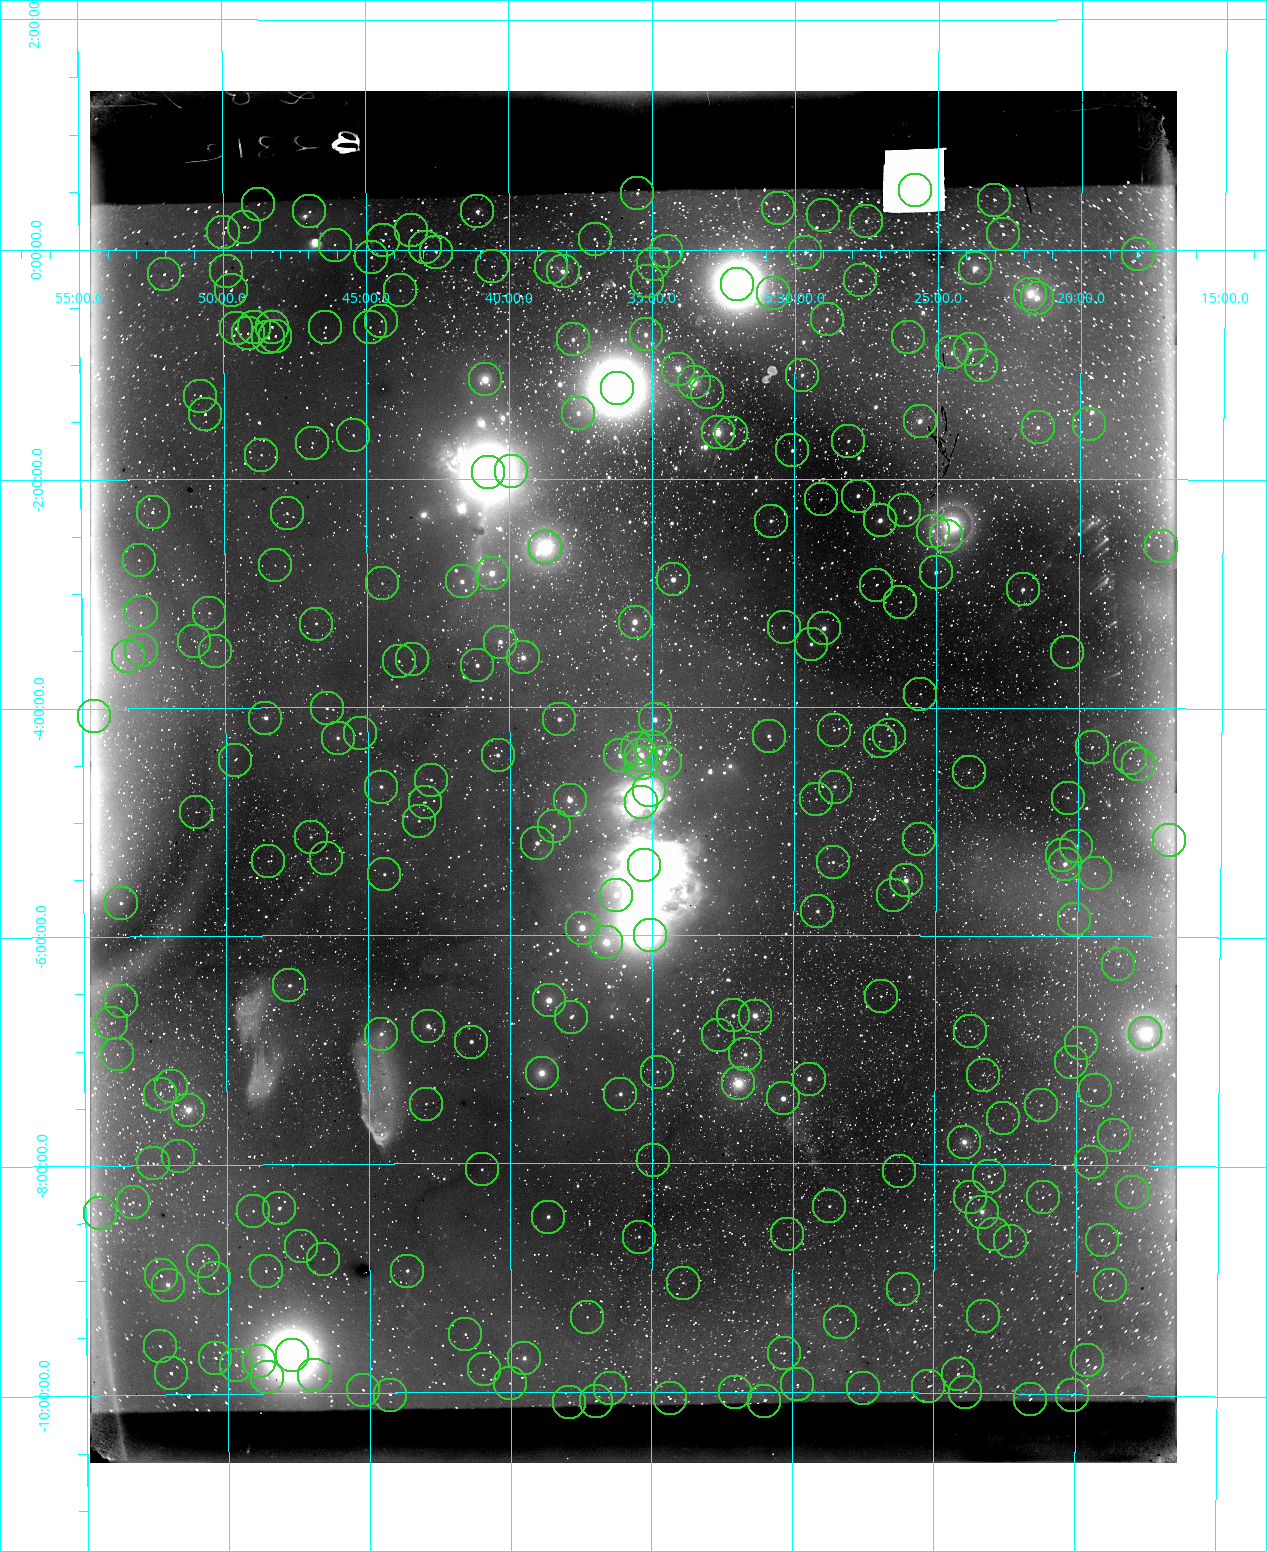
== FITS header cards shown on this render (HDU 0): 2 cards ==
NAXIS1  =                 1087 / length of data axis 1
NAXIS2  =                 1372 / length of data axis 2

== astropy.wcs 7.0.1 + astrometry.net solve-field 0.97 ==
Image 1087 x 1372 px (HDU 0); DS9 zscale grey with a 90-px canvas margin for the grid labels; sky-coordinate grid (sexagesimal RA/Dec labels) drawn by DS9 from the SOLVED WCS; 270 Tycho-2 reference stars matched to detected sources circled (green)
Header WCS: RA---TAN/DEC--TAN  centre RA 05:35:38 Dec -04:37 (83.91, -4.62 deg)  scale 31.8 arcsec/px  FOV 576.7' x 729.8'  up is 0 deg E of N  parity normal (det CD < 0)
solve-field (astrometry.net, Tycho-2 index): VERIFIED the header's WCS against the Tycho-2 star catalogue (verified at 8 index scales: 17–209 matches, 0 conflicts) and refined it, rather than solving blind
Solved WCS: RA---TAN-SIP/DEC--TAN-SIP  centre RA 05:35:39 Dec -04:37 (83.91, -4.61 deg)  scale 31.6 arcsec/px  FOV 572.5' x 722.9'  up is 0 deg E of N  parity normal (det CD < 0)
The solver's refit moves the header's centre by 29 arcsec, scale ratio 0.9927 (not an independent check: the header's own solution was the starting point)
Tycho-2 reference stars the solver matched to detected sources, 270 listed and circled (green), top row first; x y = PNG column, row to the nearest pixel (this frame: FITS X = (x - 90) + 1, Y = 1372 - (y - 91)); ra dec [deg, ICRS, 3 dp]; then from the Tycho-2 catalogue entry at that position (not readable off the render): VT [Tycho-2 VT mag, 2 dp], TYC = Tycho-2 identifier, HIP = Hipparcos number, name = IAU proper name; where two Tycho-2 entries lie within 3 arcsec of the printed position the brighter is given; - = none
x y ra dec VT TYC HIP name
915 190 81.446 +0.520 6.12 101-2396-1 25378 -
637 193 83.876 +0.496 8.31 114-1909-1 26254 -
994 200 80.758 +0.439 8.30 101-2117-1 25164 -
258 204 87.185 +0.398 9.75 116-679-1 - -
778 208 82.644 +0.366 7.57 114-525-1 25799 -
309 211 86.739 +0.336 9.94 116-899-1 - -
477 211 85.273 +0.338 5.95 115-2291-1 26762 -
823 215 82.253 +0.307 8.89 101-2138-1 - -
866 221 81.878 +0.252 8.95 101-1840-1 - -
244 227 87.309 +0.204 9.48 116-19-1 - -
411 230 85.853 +0.175 8.31 115-923-1 - -
223 232 87.493 +0.153 7.91 116-43-1 27545 -
1003 234 80.680 +0.139 8.36 101-2086-1 25128 -
595 239 84.249 +0.100 9.45 114-2115-1 - -
383 240 86.099 +0.086 9.04 115-981-1 27065 -
335 245 86.522 +0.048 10.01 116-147-1 - -
425 247 85.733 +0.025 8.60 115-281-1 - -
666 251 83.622 -0.012 6.36 4766-1369-1 26149 -
436 252 85.637 -0.016 6.95 4767-82-1 26893 -
805 252 82.406 -0.021 6.88 4753-71-1 25727 -
1138 254 79.504 -0.038 7.36 4752-1348-1 24709 -
371 257 86.202 -0.062 8.70 4767-68-1 27101 -
653 264 83.735 -0.123 7.14 4766-2235-1 26188 -
492 266 85.149 -0.143 10.04 4767-264-1 - -
551 267 84.631 -0.148 8.65 4767-412-1 26526 -
975 268 80.926 -0.160 5.65 4753-1890-1 25223 -
226 271 87.474 -0.184 9.31 4768-43-1 27536 -
563 271 84.527 -0.184 7.96 4767-1342-1 26494 -
164 274 88.009 -0.209 9.21 4768-145-1 - -
860 280 81.930 -0.259 8.12 4753-117-1 25548 -
647 281 83.788 -0.270 7.46 4766-1672-1 26210 -
737 284 83.002 -0.299 2.41 4766-2445-1 25930 Mintaka
231 290 87.428 -0.351 7.32 4768-241-1 - -
400 290 85.952 -0.350 9.92 4767-680-1 - -
773 293 82.688 -0.373 8.17 4766-1181-1 - -
1030 294 80.441 -0.382 4.68 4752-1608-1 25044 -
1037 298 80.383 -0.416 5.64 4752-1609-1 25028 -
827 319 82.219 -0.603 8.04 4753-446-1 25664 -
381 321 86.117 -0.619 9.92 4767-893-1 27073 -
254 327 87.232 -0.669 8.66 4768-218-1 - -
272 327 87.070 -0.670 9.42 4768-499-1 - -
325 327 86.606 -0.672 9.34 4768-349-1 - -
370 327 86.214 -0.673 8.44 4767-913-1 - -
236 328 87.386 -0.682 7.59 4768-471-1 27510 -
248 333 87.283 -0.725 9.29 4768-303-1 - -
646 334 83.803 -0.735 6.95 4766-2058-1 26213 -
275 336 87.043 -0.749 8.21 4768-645-1 27399 -
268 337 87.106 -0.760 7.36 4768-148-1 27423 -
908 337 81.509 -0.759 9.03 4753-896-1 - -
573 339 84.441 -0.778 7.57 4767-649-1 26464 -
970 349 80.964 -0.867 6.87 4753-1892-2 25240 -
952 352 81.120 -0.891 5.18 4753-1893-1 25282 -
981 365 80.867 -1.002 7.84 4753-1205-1 25199 -
678 369 83.516 -1.036 6.20 4766-559-1 26106 -
802 375 82.433 -1.092 4.88 4753-1894-1 25737 -
485 379 85.211 -1.129 4.90 4767-1404-1 26736 -
694 382 83.381 -1.156 5.34 4766-2449-1 26063 -
617 388 84.053 -1.202 1.69 4766-2450-1 26311 Alnilam
707 392 83.265 -1.241 7.95 4766-598-1 26012 -
200 396 87.700 -1.268 9.24 4768-400-1 - -
578 413 84.395 -1.422 7.27 4767-271-1 26439 -
205 414 87.658 -1.430 8.09 4768-725-1 27600 -
920 421 81.402 -1.491 6.39 4753-1895-1 25368 -
1089 424 79.919 -1.516 7.43 4752-116-1 - -
1038 427 80.368 -1.546 7.09 4752-203-1 25025 -
718 432 83.172 -1.592 5.31 4766-2452-1 25980 -
731 433 83.055 -1.600 8.29 4766-370-1 - -
353 435 86.370 -1.615 8.26 4768-615-1 27161 -
848 441 82.027 -1.670 7.36 4753-1896-1 - -
312 443 86.725 -1.682 9.53 4768-222-1 - -
792 450 82.518 -1.750 7.68 4766-101-1 25762 -
261 455 87.171 -1.786 7.09 4768-370-1 27446 -
511 471 84.986 -1.927 7.55 4771-1189-1 - -
488 472 85.190 -1.943 1.88 4771-1188-1 26727 Alnitak
858 496 81.941 -2.145 7.48 4757-339-1 25557 -
821 499 82.265 -2.176 8.65 4757-442-1 - -
904 510 81.537 -2.272 9.38 4757-725-1 - -
153 512 88.123 -2.285 7.31 4772-972-1 27758 -
287 513 86.948 -2.297 7.44 4772-430-1 - -
880 520 81.747 -2.361 6.57 4757-1587-1 25480 -
771 521 82.705 -2.366 8.32 4770-6-1 25820 -
933 531 81.282 -2.456 8.09 4757-471-1 25335 -
946 536 81.168 -2.498 6.94 4757-263-1 25293 -
1161 546 79.291 -2.580 9.08 4756-12-1 24635 -
545 547 84.690 -2.600 6.56 4771-1195-1 26551 -
139 560 88.245 -2.703 9.01 4773-185-1 - -
275 565 87.054 -2.751 9.58 4772-441-1 - -
936 572 81.255 -2.815 7.31 4757-1589-1 25327 -
492 573 85.155 -2.825 6.17 4771-1198-1 26713 -
673 579 83.562 -2.882 6.64 4770-1714-1 26120 -
462 581 85.418 -2.896 6.49 4771-1033-1 26820 -
382 583 86.117 -2.912 9.31 4771-393-1 27074 -
876 585 81.779 -2.929 9.20 4757-628-1 - -
1023 589 80.493 -2.964 7.05 4756-1461-1 25066 -
900 602 81.568 -3.076 9.03 4757-500-1 25427 -
141 612 88.231 -3.161 7.85 4773-151-1 - -
209 613 87.634 -3.168 8.78 4772-949-1 27589 -
635 622 83.900 -3.253 6.39 4770-1716-1 26263 -
316 624 86.699 -3.265 8.93 4772-974-1 27273 -
784 627 82.591 -3.299 7.93 4770-780-1 - -
824 628 82.237 -3.307 6.38 4757-1590-1 25667 -
194 641 87.766 -3.413 9.68 4772-702-1 - -
500 642 85.082 -3.427 7.05 4771-1200-1 26693 -
811 644 82.349 -3.446 5.92 4757-1591-1 25708 -
141 650 88.231 -3.490 9.26 4773-65-1 - -
215 651 87.584 -3.502 10.25 4772-614-1 - -
1067 652 80.103 -3.510 9.20 4756-1187-1 24922 -
128 656 88.343 -3.542 8.23 4773-105-1 - -
523 657 84.880 -3.565 6.01 4771-1201-1 26624 -
412 659 85.857 -3.578 9.45 4771-188-1 - -
399 661 85.972 -3.595 8.50 4771-290-1 27024 -
477 665 85.284 -3.633 7.86 4771-1202-1 26766 -
920 694 81.390 -3.883 8.95 4761-133-1 25366 -
327 708 86.606 -4.007 8.17 4776-160-1 27241 -
94 716 88.645 -4.065 6.52 4777-1761-1 27929 -
265 718 87.146 -4.095 6.04 4776-1306-1 27435 -
559 719 84.564 -4.108 6.87 4775-731-1 26510 -
655 719 83.725 -4.110 6.69 4774-916-1 26182 -
834 730 82.146 -4.200 9.06 4761-77-1 - -
360 733 86.316 -4.227 8.51 4776-105-1 - -
889 735 81.665 -4.244 9.05 4761-280-1 - -
769 736 82.721 -4.255 7.55 4774-227-1 25830 -
338 738 86.512 -4.268 6.43 4776-1307-1 27212 -
880 741 81.744 -4.299 8.53 4761-517-1 25479 -
652 747 83.746 -4.354 7.53 4774-917-1 - -
1092 747 79.879 -4.341 8.31 4760-475-1 24838 -
637 748 83.879 -4.364 6.43 4774-937-1 26257 -
498 755 85.105 -4.421 8.04 4775-267-1 26697 -
620 755 84.026 -4.426 7.11 4774-921-1 - -
641 755 83.843 -4.424 6.22 4774-920-1 26234 -
1130 758 79.548 -4.436 9.04 4760-38-1 - -
235 760 87.414 -4.457 8.57 4776-246-1 27521 -
665 762 83.635 -4.487 7.57 4774-65-1 - -
641 763 83.841 -4.494 6.52 4774-922-1 26233 -
1138 764 79.479 -4.490 9.52 4760-86-1 24701 -
969 772 80.962 -4.568 8.28 4761-1292-1 25236 -
431 780 85.692 -4.636 8.56 4775-96-1 26908 -
381 787 86.132 -4.696 7.35 4775-732-1 27079 -
835 787 82.138 -4.697 7.53 4761-1586-1 25636 -
649 790 83.770 -4.732 7.30 4774-925-1 - -
1068 798 80.090 -4.787 8.12 4760-366-1 - -
816 799 82.303 -4.807 9.61 4761-1049-1 - -
570 800 84.472 -4.814 6.17 4775-733-1 26477 -
425 802 85.745 -4.833 9.62 4775-236-1 26934 -
641 802 83.846 -4.838 4.61 4774-928-1 26237 -
196 812 87.759 -4.910 9.27 4776-999-1 27636 -
419 821 85.800 -4.997 9.09 4775-193-1 26955 -
554 826 84.613 -5.045 7.66 4775-212-1 26524 -
311 837 86.748 -5.135 8.32 4776-971-1 - -
919 839 81.397 -5.157 8.78 4761-979-1 25367 -
1169 840 79.200 -5.151 8.31 4760-980-1 24616 -
537 843 84.760 -5.194 7.56 4775-728-1 26581 -
1076 846 80.013 -5.208 7.17 4760-1403-1 24882 -
1062 855 80.137 -5.288 8.70 4760-767-1 24936 -
326 858 86.614 -5.319 9.12 4776-836-1 - -
268 861 87.128 -5.346 8.98 4776-753-1 - -
833 862 82.154 -5.362 7.98 4761-873-1 - -
1065 864 80.110 -5.368 6.41 4760-1404-1 24925 -
644 865 83.819 -5.390 5.06 4774-931-1 26221 -
1095 873 79.845 -5.448 8.61 4760-523-1 - -
384 874 86.106 -5.465 8.02 4775-384-1 27069 -
906 880 81.510 -5.519 6.22 4761-1670-1 25401 -
616 895 84.063 -5.648 6.51 4778-1378-1 26314 -
893 895 81.620 -5.646 8.72 4765-142-1 25442 -
121 903 88.424 -5.705 7.08 4781-1745-1 27861 -
817 911 82.287 -5.791 7.95 4765-393-1 25691 -
1074 919 80.032 -5.846 8.14 4764-1165-1 24891 -
582 928 84.364 -5.938 5.99 4778-1343-1 26427 -
650 935 83.761 -6.002 4.70 4778-1403-1 26199 -
606 942 84.149 -6.065 5.71 4778-1379-1 26345 -
1118 964 79.643 -6.243 7.68 4764-943-1 - -
289 985 86.945 -6.435 7.68 4780-1604-1 27368 -
881 996 81.726 -6.533 9.01 4765-758-1 - -
549 1000 84.658 -6.574 5.91 4779-672-1 26535 -
121 1001 88.427 -6.561 9.49 4781-237-1 27862 -
733 1015 83.029 -6.708 7.64 4778-800-1 25937 -
755 1016 82.837 -6.708 6.18 4778-1405-1 25869 -
571 1017 84.462 -6.722 8.30 4779-673-1 - -
111 1023 88.514 -6.752 8.52 4781-358-1 27884 -
428 1026 85.725 -6.796 6.01 4779-698-1 26926 -
970 1031 80.942 -6.834 8.92 4765-820-1 25232 -
1145 1033 79.402 -6.844 3.56 4764-1639-1 24674 -
381 1034 86.138 -6.864 6.79 4779-699-1 27083 -
718 1035 83.164 -6.880 9.14 4778-938-1 - -
471 1042 85.343 -6.935 7.62 4779-132-1 26785 -
1081 1043 79.963 -6.931 8.76 4764-399-1 24867 -
117 1054 88.462 -7.026 9.44 4781-30-1 - -
745 1054 82.923 -7.049 7.74 4778-837-1 25898 -
1071 1062 80.052 -7.104 8.94 4764-142-1 24899 -
657 1072 83.700 -7.200 6.83 4778-232-1 26173 -
542 1073 84.721 -7.213 4.79 4779-700-1 26563 -
983 1075 80.825 -7.220 9.51 4765-1375-1 - -
809 1079 82.356 -7.261 6.65 4765-1871-1 25712 -
738 1083 82.983 -7.302 4.57 4778-1407-1 25923 -
171 1086 87.988 -7.310 7.88 4780-94-1 27703 -
1095 1090 79.838 -7.347 7.81 4764-1598-1 24828 -
160 1094 88.088 -7.376 8.85 4780-252-1 27741 -
620 1094 84.026 -7.396 7.37 4778-1408-1 26304 -
783 1098 82.586 -7.435 6.28 4778-1409-1 25786 -
426 1104 85.745 -7.481 8.26 4779-61-1 26935 -
1041 1105 80.311 -7.480 8.21 4764-582-1 25006 -
188 1110 87.842 -7.518 5.31 5347-905-1 27658 -
1003 1118 80.648 -7.594 8.97 5332-446-1 25116 -
1114 1135 79.665 -7.736 8.45 5331-438-1 24768 -
964 1142 80.987 -7.808 4.24 5332-1832-1 25247 -
178 1156 87.932 -7.921 8.32 5347-340-1 27687 -
653 1160 83.737 -7.974 8.81 5333-717-1 - -
1091 1162 79.868 -7.974 9.32 5331-27-1 - -
153 1163 88.153 -7.981 9.29 5348-229-1 27770 -
482 1169 85.252 -8.054 8.05 5346-212-1 26750 -
899 1171 81.562 -8.064 9.34 5332-256-1 - -
989 1176 80.768 -8.106 7.59 5332-877-1 25171 -
1132 1192 79.504 -8.228 7.72 5331-1075-1 24708 -
970 1197 80.932 -8.290 7.68 5332-1189-1 25227 -
1043 1197 80.291 -8.285 9.23 5331-1277-1 24995 -
133 1202 88.332 -8.319 9.49 5348-485-1 27831 -
829 1206 82.177 -8.377 6.84 5332-1833-1 25646 -
279 1208 87.043 -8.384 7.28 5347-906-1 27402 -
253 1211 87.274 -8.406 8.98 5347-723-1 27475 -
982 1212 80.827 -8.416 6.13 5332-1834-1 25187 -
100 1213 88.623 -8.413 6.74 5348-213-1 27920 -
548 1217 84.665 -8.471 7.08 5346-543-1 26541 -
787 1234 82.552 -8.619 9.47 5333-1241-1 25772 -
994 1234 80.722 -8.611 9.59 5332-1449-1 - -
639 1237 83.861 -8.646 8.13 5333-1414-1 26246 -
1102 1240 79.767 -8.653 9.29 5331-590-1 24804 -
1010 1241 80.578 -8.666 7.08 5332-1598-1 25092 -
301 1246 86.852 -8.716 9.49 5347-681-1 - -
323 1259 86.658 -8.829 9.14 5347-712-1 27254 -
203 1261 87.720 -8.835 9.13 5347-849-1 - -
266 1271 87.167 -8.931 8.27 5347-909-1 - -
407 1271 85.914 -8.938 7.59 5346-544-1 26999 -
161 1275 88.091 -8.962 7.80 5348-92-1 - -
214 1278 87.624 -8.985 9.27 5347-761-1 27586 -
683 1283 83.473 -9.049 8.67 5333-1608-1 26092 -
168 1285 88.032 -9.042 5.97 5347-907-1 27713 -
1110 1285 79.692 -9.045 9.61 5331-1537-1 - -
903 1289 81.518 -9.092 8.20 5332-1166-1 25405 -
983 1316 80.815 -9.326 8.25 5332-1326-1 - -
587 1317 84.321 -9.345 9.96 5346-53-1 - -
840 1322 82.080 -9.385 9.80 5336-493-1 - -
465 1334 85.400 -9.493 8.32 5350-309-1 26811 -
160 1346 88.103 -9.576 9.70 5352-204-1 - -
784 1353 82.576 -9.659 9.37 5337-21-1 - -
292 1355 86.939 -9.670 2.04 5351-760-1 27366 Saiph
215 1358 87.613 -9.684 8.30 5351-345-1 27577 -
524 1358 84.879 -9.707 6.46 5350-908-1 26623 -
1087 1360 79.893 -9.701 7.99 5335-535-1 24844 -
259 1361 87.228 -9.715 9.65 5351-612-1 - -
236 1365 87.429 -9.749 8.89 5351-195-1 - -
484 1369 85.238 -9.797 8.69 5350-295-1 - -
171 1373 88.007 -9.813 7.42 5351-250-1 27709 -
958 1374 81.035 -9.833 9.14 5336-498-1 25261 -
314 1375 86.740 -9.839 7.91 5351-242-1 - -
267 1377 87.163 -9.860 8.98 5351-675-1 - -
510 1383 85.008 -9.921 9.23 5350-657-1 - -
797 1384 82.457 -9.934 8.53 5337-433-1 - -
928 1386 81.294 -9.941 9.60 5336-1588-1 25338 -
610 1388 84.116 -9.963 8.94 5337-1086-1 26329 -
863 1388 81.875 -9.960 9.91 5336-496-1 25524 -
363 1390 86.309 -9.974 9.06 5351-222-1 27136 -
735 1392 83.005 -9.997 8.62 5337-556-1 25931 -
965 1392 80.969 -9.992 9.05 5336-1500-1 25242 -
390 1395 86.073 -10.017 7.19 5350-510-1 27058 -
1072 1395 80.019 -10.003 9.05 5335-958-1 - -
670 1398 83.585 -10.056 8.58 5337-659-1 - -
1030 1399 80.393 -10.046 9.28 5335-550-1 - -
596 1401 84.246 -10.077 9.10 5337-257-1 - -
764 1401 82.750 -10.081 7.01 5337-1950-1 25840 -
569 1402 84.478 -10.091 8.98 5350-408-1 - -